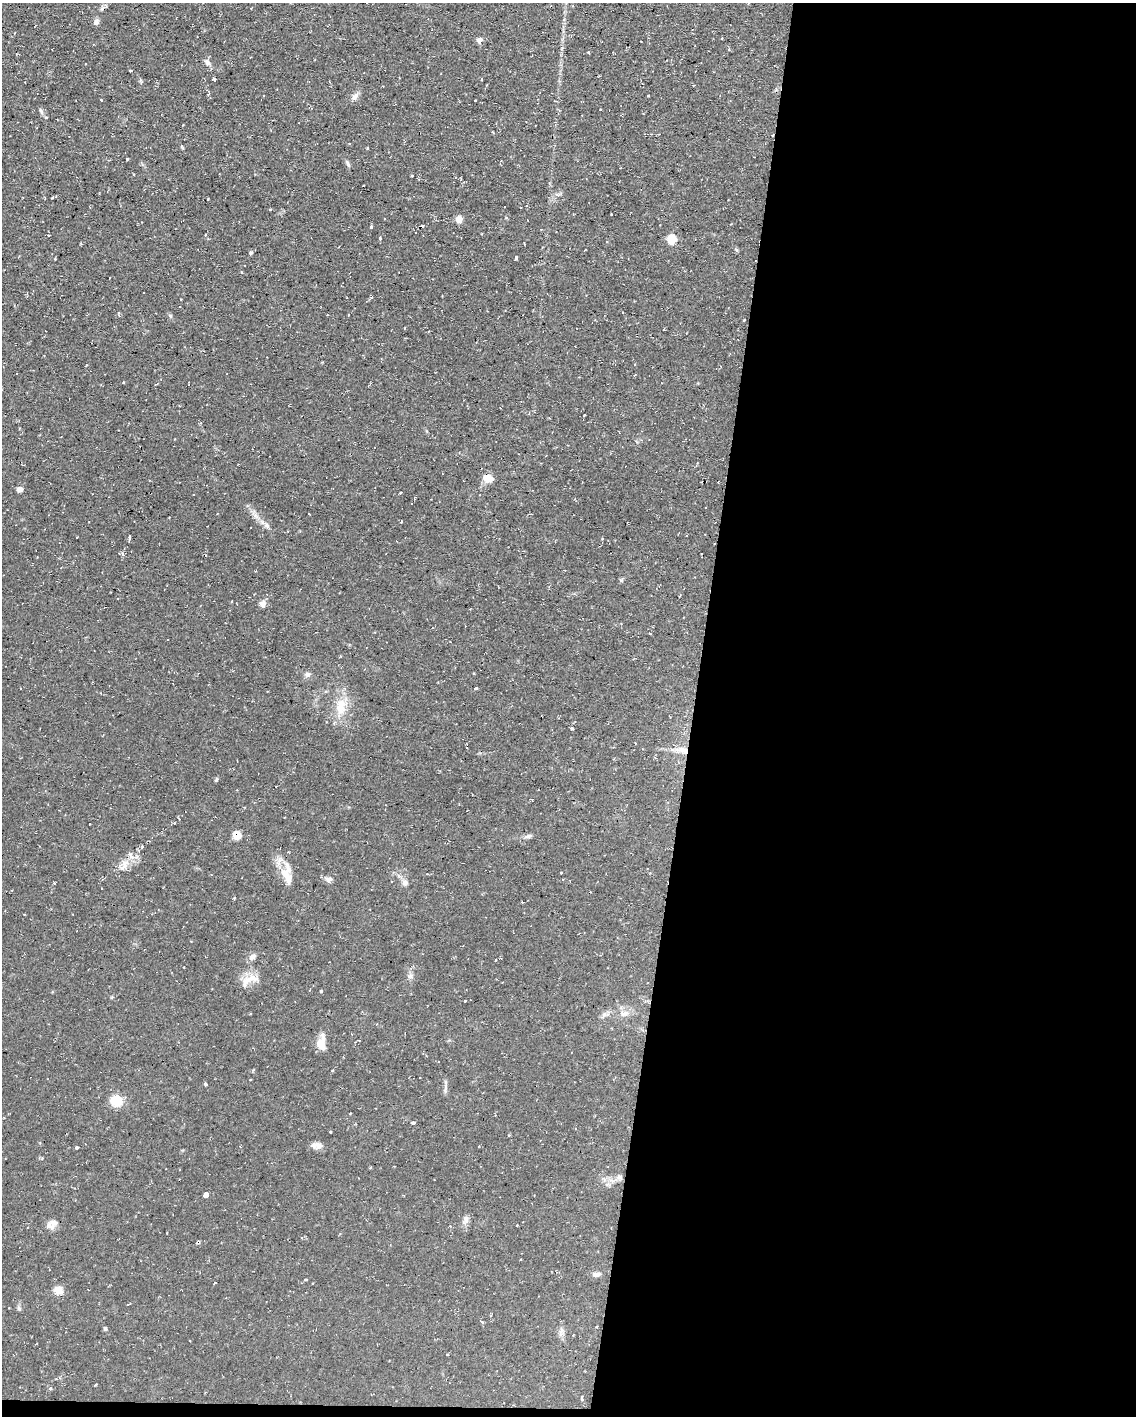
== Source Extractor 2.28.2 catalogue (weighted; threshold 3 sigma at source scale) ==
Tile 12 of 4 x 3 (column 4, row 3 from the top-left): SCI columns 3405-4538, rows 215-1628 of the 4538 x 4561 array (HDU 1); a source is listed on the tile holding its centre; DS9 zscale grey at full resolution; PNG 1138 x 1418 px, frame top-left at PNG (2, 3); no overlay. Shown black and unused: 40% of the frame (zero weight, under 2 of 3 exposures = <1% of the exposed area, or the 3 px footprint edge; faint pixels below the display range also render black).
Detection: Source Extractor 2.28.2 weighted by HDU 2 'WHT'; one run over the whole footprint, this tile lists its part. Background 0.112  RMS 0.0077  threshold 0.0345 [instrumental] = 3 sigma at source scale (4.5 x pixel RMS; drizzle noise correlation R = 1.50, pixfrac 1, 0.05/0.05 arcsec/px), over >= 5 px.
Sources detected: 100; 9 cosmic-ray / hot-pixel residue — not listed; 2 inside a brighter listed object's ellipse — not listed separately; the other 89 listed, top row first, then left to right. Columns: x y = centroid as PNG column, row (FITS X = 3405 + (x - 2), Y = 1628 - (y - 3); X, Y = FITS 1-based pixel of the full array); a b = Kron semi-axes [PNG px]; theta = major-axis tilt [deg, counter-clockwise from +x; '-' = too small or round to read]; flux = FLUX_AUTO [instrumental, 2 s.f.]
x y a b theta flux
96 22 8 6 67 2.5
479 40 6 5 - 4.4
729 49 4 4 - 0.72
588 52 3 2 - 1
207 62 9 7 -45 2.9
86 64 2 2 - 0.6
130 71 3 3 - 1.3
214 79 4 3 - 4.3
694 85 3 2 - 0.51
355 97 12 7 56 3.5
475 100 3 2 - 0.63
41 111 11 3 -61 1.6
772 135 3 3 - 0.69
367 149 4 3 - 0.64
127 159 3 2 - 0.61
348 163 9 4 -61 1.4
270 209 4 3 - 0.74
611 214 3 3 - 0.92
459 219 8 8 - 4.2
371 227 4 3 - 1.4
48 235 3 3 - 1.3
205 235 3 3 - 0.86
380 238 3 3 - 1.5
672 239 6 6 - 25
736 250 6 4 -59 1.1
251 253 4 4 - 1.4
516 258 4 3 - 2.2
349 315 3 2 - 0.66
170 316 6 5 - 1.2
744 320 3 3 - 0.84
123 382 3 2 - 0.75
487 478 10 7 -12 9.9
20 489 6 5 - 3.5
400 493 3 3 - 1.5
401 521 3 2 - 0.91
267 525 9 5 -63 2.2
129 537 5 3 - 3.1
122 555 5 4 - 1.8
262 604 8 8 - 3.4
307 674 8 7 - 2.4
475 688 3 3 - 1.7
341 706 24 16 72 17
572 728 3 3 - 4.4
682 750 18 6 -4 6.9
216 779 6 4 70 0.98
89 824 3 2 - 0.93
237 835 6 5 - 16
529 836 7 5 42 1.7
142 846 3 3 - 1.5
123 866 22 9 55 8.3
561 873 2 2 - 0.66
287 877 35 11 -72 13
329 879 8 7 - 3.3
405 883 9 8 - 3
234 898 3 3 - 1.7
24 914 3 2 - 0.49
252 957 9 6 45 3.9
410 976 7 6 - 2
246 981 19 10 61 8.3
112 997 4 4 - 0.81
465 1001 3 3 - 0.91
624 1013 15 8 -1 5.7
321 1044 13 7 88 14
438 1061 3 2 - 0.57
251 1080 3 2 - 1.1
205 1084 3 3 - 1.3
445 1088 13 4 80 2.3
116 1101 10 10 - 18
413 1122 3 3 - 3.7
330 1132 3 3 - 0.96
317 1145 14 8 -7 4.3
77 1147 3 3 - 3.9
42 1158 4 4 - 0.93
620 1177 8 7 - 2.6
205 1195 4 4 - 37
466 1219 12 5 86 2.8
54 1222 15 8 10 5.2
517 1225 3 2 - 0.63
450 1226 3 2 - 0.5
596 1274 11 6 -1 2.7
305 1280 3 3 - 1.3
215 1283 3 3 - 1.4
58 1290 6 6 - 15
19 1308 6 5 - 1.4
105 1328 5 4 - 1.2
447 1355 3 3 - 1.2
96 1385 4 2 - 0.69
51 1388 5 4 - 1
582 1398 4 3 - 4.2
Overlapping masked pixels (flux is a lower limit): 2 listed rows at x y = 772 135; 237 835
Unlisted compact peaks at least as high as the median listed source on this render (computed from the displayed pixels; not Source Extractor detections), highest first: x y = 321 991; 621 580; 255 515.